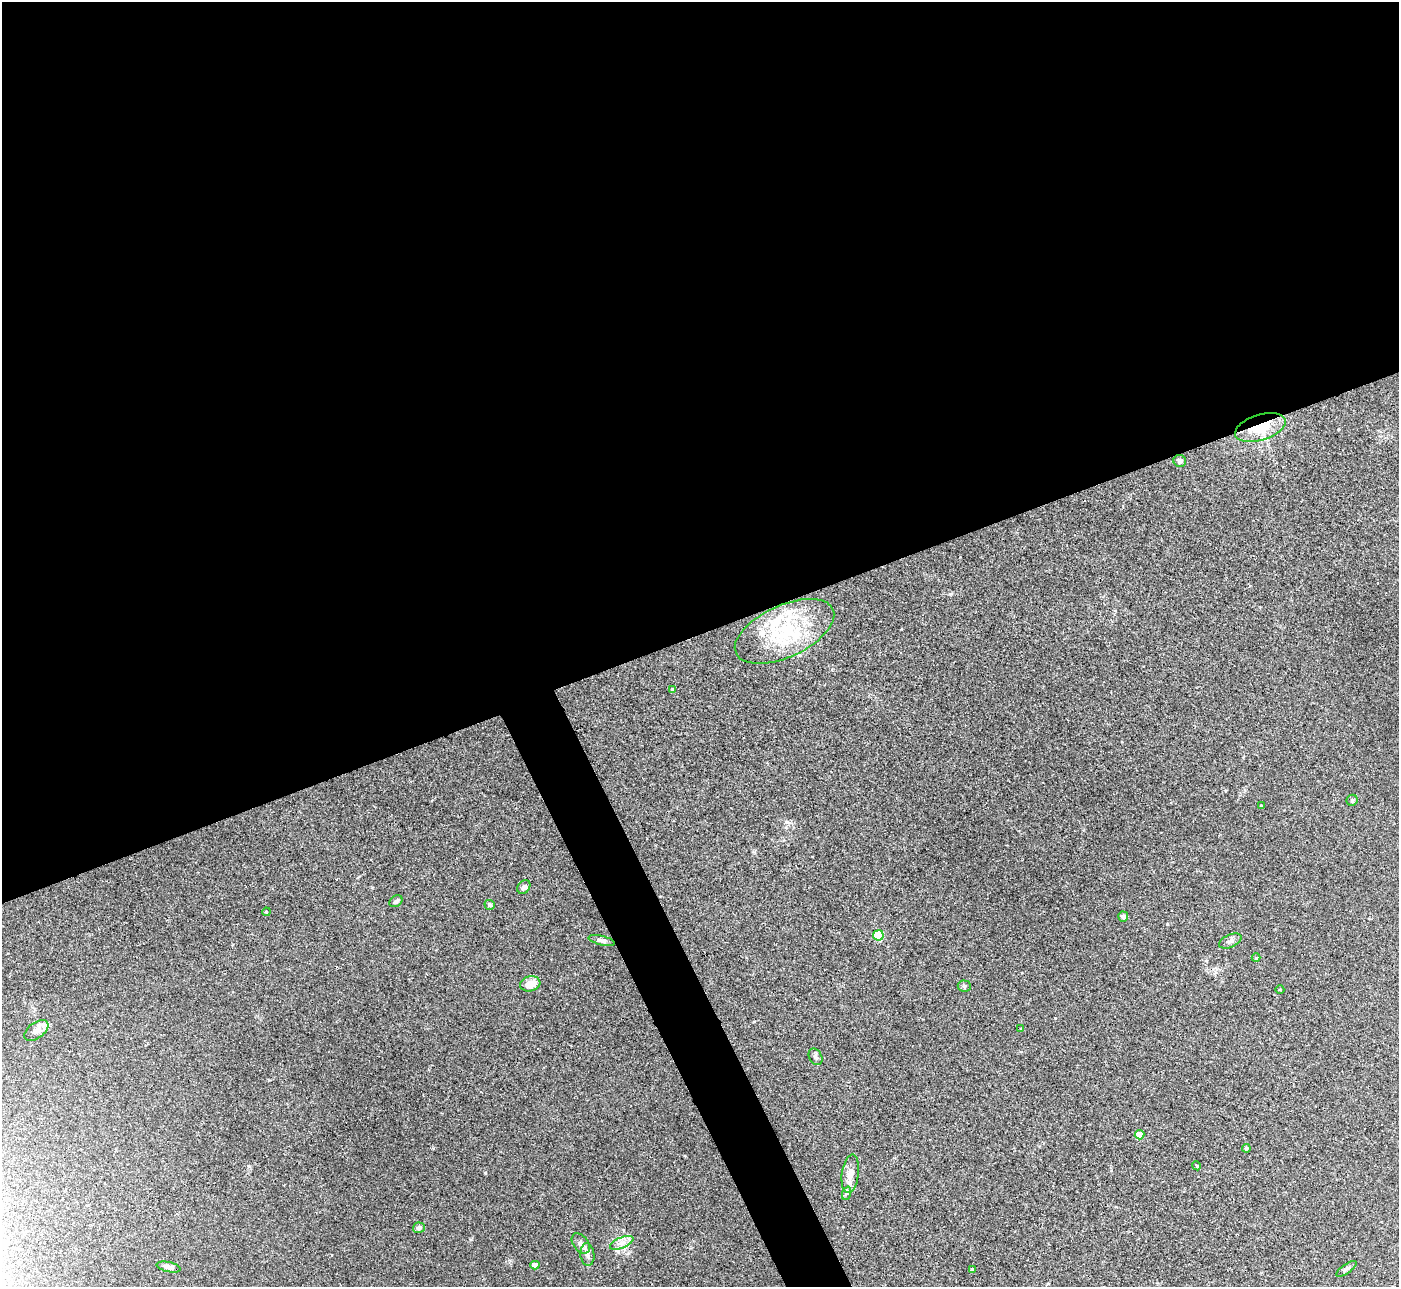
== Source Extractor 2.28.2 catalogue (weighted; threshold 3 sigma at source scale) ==
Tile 2 of 4 x 4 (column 2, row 1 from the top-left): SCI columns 1439-2835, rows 4042-5326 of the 5657 x 5637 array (HDU 1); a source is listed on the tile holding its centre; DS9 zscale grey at full resolution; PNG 1401 x 1289 px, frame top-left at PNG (2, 2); each listed source drawn as its Kron ellipse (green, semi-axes under 4 px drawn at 4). Shown black and unused: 52% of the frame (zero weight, under 2 of 3 exposures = <1% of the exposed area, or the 3 px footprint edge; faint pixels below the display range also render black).
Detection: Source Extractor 2.28.2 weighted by HDU 2 'WHT'; one run over the whole footprint, this tile lists its part. Background 0.0422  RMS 0.0074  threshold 0.0332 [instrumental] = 3 sigma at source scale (4.5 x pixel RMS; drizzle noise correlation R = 1.50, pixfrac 1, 0.05/0.05 arcsec/px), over >= 5 px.
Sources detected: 40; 6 inside a brighter listed object's ellipse — not listed separately; the other 34 listed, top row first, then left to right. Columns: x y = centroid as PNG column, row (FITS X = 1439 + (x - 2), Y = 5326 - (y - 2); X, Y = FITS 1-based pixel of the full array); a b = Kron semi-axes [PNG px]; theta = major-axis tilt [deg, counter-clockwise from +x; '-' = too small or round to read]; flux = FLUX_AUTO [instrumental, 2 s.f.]
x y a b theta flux
1260 427 26 13 18 25
1180 461 6 6 - 2.5
784 631 53 26 25 50
673 690 4 4 - 2.4
1352 800 5 5 - 1.2
1262 806 4 3 - 1
524 887 7 6 - 1.9
396 901 7 5 34 1.4
490 905 5 4 - 1.1
266 912 4 3 - 0.69
1123 917 5 5 - 2.8
878 935 5 5 - 41
602 941 13 4 -13 2.3
1230 941 12 6 23 2.9
1256 958 4 4 - 0.71
530 984 10 7 14 8.6
964 986 6 5 - 1.5
1280 990 4 3 - 0.61
1021 1029 3 3 - 0.58
36 1031 14 8 36 3.8
816 1057 9 6 -62 1.8
1140 1135 5 4 - 13
1246 1148 4 4 - 1.1
1197 1166 4 3 - 0.68
850 1174 19 8 82 8.3
847 1193 7 4 70 1.4
419 1228 6 5 - 2.4
581 1243 11 7 -52 3.1
622 1243 12 5 23 3.8
587 1255 11 7 -83 3.1
535 1265 4 4 - 6.6
169 1267 12 5 -12 3.4
972 1269 4 4 - 1.4
1346 1269 12 4 35 1.8
Overlapping masked pixels (flux is a lower limit): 1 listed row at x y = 1260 427
Unlisted compact peaks at least as high as the median listed source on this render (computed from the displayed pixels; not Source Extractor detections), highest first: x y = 485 1173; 1055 1018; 1167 924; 950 594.